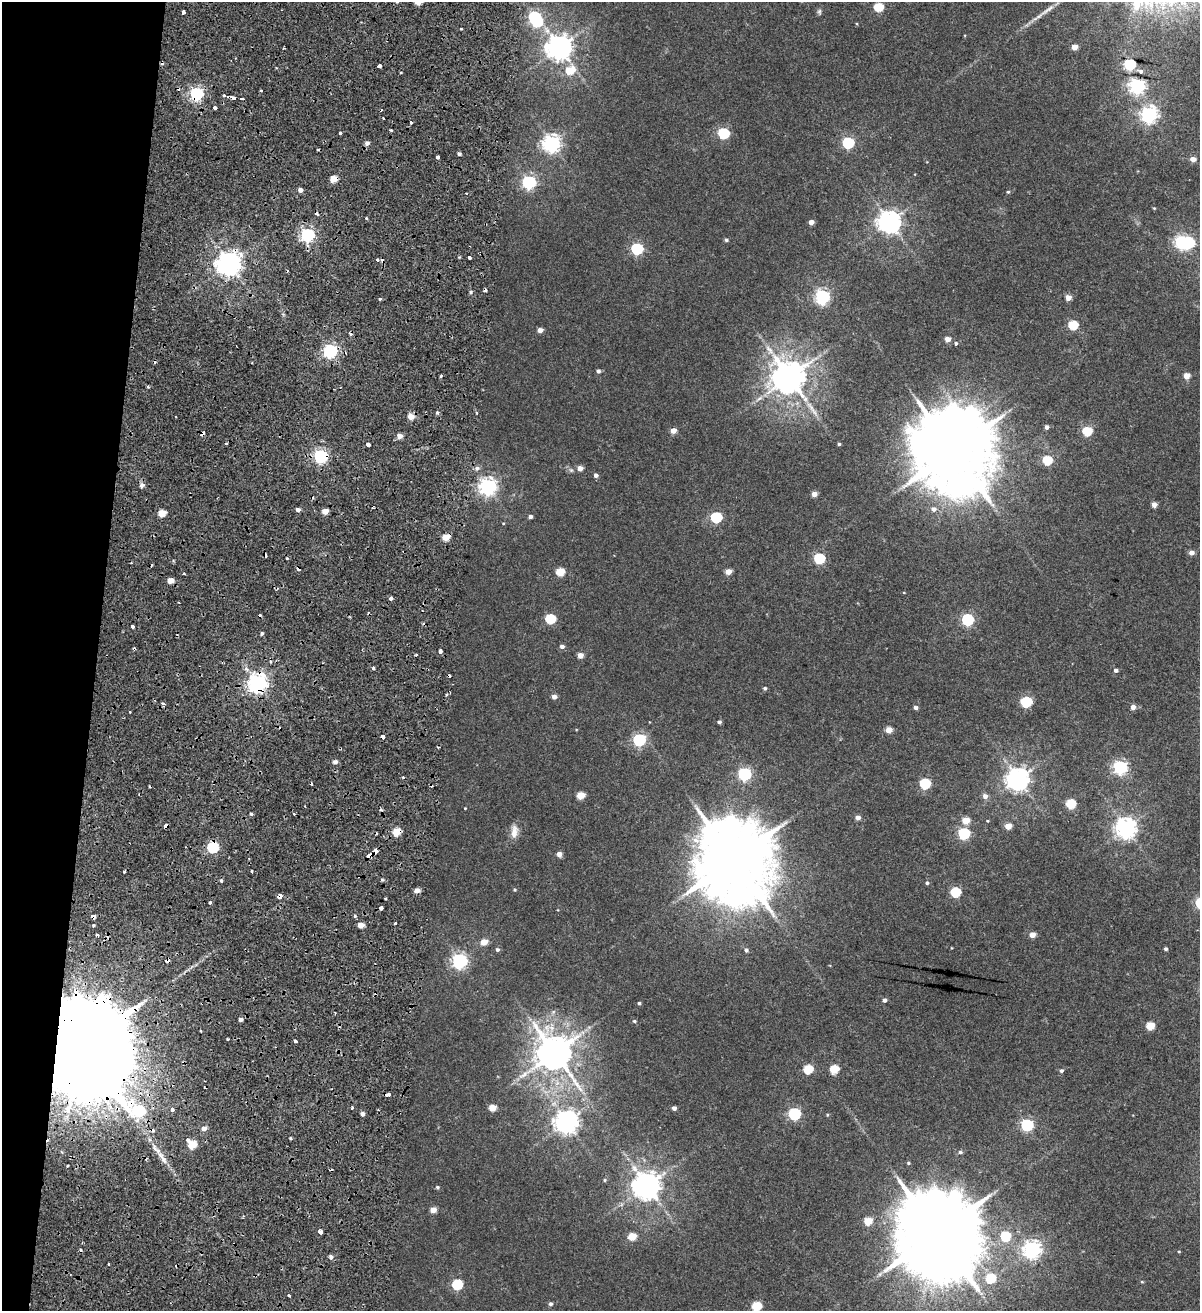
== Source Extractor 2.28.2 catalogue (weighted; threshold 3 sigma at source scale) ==
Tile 9 of 4 x 4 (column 1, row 3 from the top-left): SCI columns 293-1490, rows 1324-2632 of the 5438 x 5254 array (HDU 1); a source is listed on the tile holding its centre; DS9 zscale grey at full resolution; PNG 1202 x 1313 px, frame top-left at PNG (2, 2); no overlay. Shown black and unused: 8% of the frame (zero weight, under 2 of 4 exposures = <1% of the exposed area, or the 3 px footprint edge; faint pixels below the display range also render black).
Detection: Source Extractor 2.28.2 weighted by HDU 2 'WHT'; one run over the whole footprint, this tile lists its part. Background 0.00679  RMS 0.0025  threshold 0.0113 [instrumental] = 3 sigma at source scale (4.5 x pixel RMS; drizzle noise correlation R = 1.50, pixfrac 1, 0.0396/0.0396 arcsec/px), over >= 5 px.
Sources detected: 250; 4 inside a brighter object's white glare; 35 cosmic-ray / hot-pixel residue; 1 long thin detection or spike segment (spike, bleed or trail) — not listed; the other 210 listed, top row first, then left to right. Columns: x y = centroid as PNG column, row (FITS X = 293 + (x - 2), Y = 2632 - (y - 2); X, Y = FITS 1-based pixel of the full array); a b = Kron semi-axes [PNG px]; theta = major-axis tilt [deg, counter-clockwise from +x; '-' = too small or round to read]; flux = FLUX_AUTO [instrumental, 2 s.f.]
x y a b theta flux
878 7 5 5 - 8.8
1047 10 28 5 34 1.8
819 11 7 5 89 0.42
183 13 4 3 - 1.4
534 17 6 5 - 30
547 30 12 8 -49 1.4
559 47 8 8 - 220
1074 47 4 4 - 1.7
1130 64 6 5 - 21
379 66 4 3 - 3.9
570 70 6 6 - 5.6
1140 71 7 5 -21 0.61
1137 86 6 6 - 62
261 90 3 3 - 0.65
196 94 6 5 - 43
224 96 4 3 - 1.1
233 97 7 3 -6 3.1
241 98 5 3 - 2.2
215 108 3 3 - 1.6
1149 114 6 6 - 68
383 118 2 2 - 0.19
411 122 3 3 - 1.2
340 133 3 3 - 0.79
723 133 6 5 - 18
367 143 5 5 - 1
552 143 7 6 - 84
848 143 6 5 - 22
459 154 4 3 - 0.59
437 157 3 3 - 5.3
1193 159 5 4 - 1.7
333 179 5 4 - 4.8
529 182 6 6 - 41
300 190 4 4 - 1.1
1008 192 4 4 - 0.26
1154 208 4 3 - 0.18
366 218 3 3 - 0.92
811 222 4 4 - 1.4
889 222 7 7 - 170
307 235 6 5 - 43
726 240 4 4 - 0.39
1182 242 6 6 - 38
637 249 6 5 - 24
469 258 4 3 - 1.7
229 264 8 7 - 190
471 292 5 4 - 0.35
822 297 6 6 - 50
1068 298 4 4 - 2
380 299 3 3 - 0.34
1073 325 5 5 - 10
540 330 4 4 - 1.5
947 339 5 4 - 1.6
956 343 5 4 - 0.34
330 351 6 6 - 49
598 371 4 4 - 0.55
441 376 4 3 - 0.73
1187 376 4 4 - 2.6
789 377 10 9 - 450
437 413 5 4 - 0.41
411 416 5 4 - 3
1047 427 4 4 - 0.8
673 430 4 4 - 1.9
1087 431 5 5 - 10
202 434 4 4 - 2.5
399 436 4 4 - 1.7
226 443 3 3 - 0.37
839 444 3 3 - 0.32
368 445 4 3 - 7.6
953 451 21 18 -57 2300
320 456 6 6 - 46
1047 460 5 5 - 9.3
477 468 6 6 - 0.6
580 468 4 4 - 1.7
596 475 4 4 - 0.67
142 485 7 5 73 0.63
488 486 7 6 - 84
814 494 4 4 - 1.6
1154 505 5 5 - 1.3
934 509 6 6 - 0.95
298 510 4 4 - 0.9
325 511 4 4 - 2.5
161 513 5 4 - 4.2
530 517 4 4 - 0.65
716 517 6 5 - 17
503 523 4 3 - 0.15
446 537 5 4 - 4.3
1191 552 4 4 - 1.3
287 558 3 2 - 0.19
819 558 6 5 - 15
560 572 5 5 - 5.8
728 572 4 4 - 2.4
170 581 4 4 - 2.2
391 598 4 4 - 0.56
550 619 6 5 - 12
968 619 6 5 - 26
132 627 4 3 - 0.78
262 633 5 4 - 0.38
562 646 5 4 - 0.75
440 651 4 3 - 2.1
580 655 4 4 - 1.6
373 668 4 3 - 0.33
1116 670 4 4 - 0.72
258 683 7 7 - 120
765 688 4 4 - 0.41
446 694 4 4 - 0.42
554 697 5 4 - 1.2
1026 702 6 5 - 18
163 703 4 4 - 0.63
1133 707 5 4 - 1.2
916 708 4 4 - 0.75
719 722 4 4 - 0.46
889 730 5 4 - 2.9
382 737 4 3 - 1.9
639 740 6 6 - 30
335 762 5 4 - 0.86
1120 767 6 6 - 46
744 774 6 6 - 30
1018 779 8 7 - 160
925 784 6 5 - 17
581 795 5 5 - 4.3
985 796 6 5 - 1.1
1071 804 5 5 - 10
465 808 3 3 - 0.15
251 814 4 3 - 0.34
294 814 2 2 - 0.21
858 818 5 5 - 1.1
966 820 5 5 - 3.9
987 821 4 3 - 0.19
166 826 4 3 - 4.9
1008 826 5 4 - 2.8
1126 828 7 7 - 120
514 831 18 9 87 1.8
396 832 5 5 - 6.1
964 833 6 5 - 22
212 848 6 5 - 18
376 851 5 4 - 1.6
559 854 5 5 - 1.3
369 856 7 4 50 2.7
733 860 22 20 -69 2500
124 871 3 3 - 0.7
252 871 3 2 - 0.39
221 881 4 3 - 0.94
927 883 5 4 - 0.36
417 890 4 4 - 1.8
515 890 4 4 - 0.26
955 892 5 5 - 13
280 897 4 3 - 11
385 899 3 2 - 0.36
210 903 3 3 - 2.3
381 908 4 3 - 1.6
93 916 5 4 - 2.2
355 916 4 4 - 0.41
395 923 3 3 - 1.1
93 925 3 3 - 0.25
361 925 4 4 - 2
97 935 4 3 - 0.7
1032 935 4 4 - 2.1
484 942 5 4 - 3.1
1166 949 4 4 - 0.39
497 950 5 5 - 0.47
746 950 5 4 - 0.53
459 961 6 6 - 55
884 1000 4 4 - 0.62
639 1003 4 4 - 0.33
553 1012 6 5 - 0.44
241 1019 4 4 - 0.76
634 1021 5 4 - 0.28
1150 1026 5 5 - 5.7
200 1031 3 2 - 0.42
228 1039 2 2 - 0.31
295 1041 3 3 - 1.3
82 1046 31 22 -31 9300
554 1053 11 11 - 530
808 1069 5 5 - 8.1
834 1069 5 5 - 6.8
1061 1071 5 4 - 0.48
388 1094 5 3 - 1.5
352 1107 4 2 - 0.32
492 1108 5 4 - 3.6
674 1108 4 4 - 0.79
172 1110 4 3 - 1.1
362 1114 4 4 - 0.87
794 1114 6 6 - 29
567 1122 8 7 - 160
1027 1125 6 5 - 26
204 1128 5 5 - 1.3
290 1138 4 3 - 0.25
188 1140 4 3 - 2.2
192 1145 5 5 - 5.4
960 1152 5 4 - 0.36
908 1163 4 3 - 0.24
67 1166 3 3 - 0.86
605 1180 5 4 - 0.26
647 1186 8 8 - 270
437 1187 5 5 - 0.34
433 1210 5 4 - 2
868 1221 5 5 - 4.6
320 1232 4 3 - 1.6
937 1233 24 21 -40 3600
1005 1236 6 5 - 9.4
632 1237 5 5 - 4.9
1032 1249 7 6 - 85
1179 1252 4 3 - 0.2
331 1257 5 5 - 0.74
109 1264 3 2 - 0.2
990 1278 6 5 - 9.3
1142 1282 5 3 - 0.19
457 1285 6 5 - 13
289 1295 3 3 - 0.75
550 1304 5 4 - 0.5
756 1306 6 5 - 7.9
Overlapping masked pixels (flux is a lower limit): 17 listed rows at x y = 196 94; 233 97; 333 179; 202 434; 320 456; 446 537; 258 683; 382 737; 166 826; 396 832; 212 848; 376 851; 369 856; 280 897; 93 916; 82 1046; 388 1094
Isophote crosses this tile's border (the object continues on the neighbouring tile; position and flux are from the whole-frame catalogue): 1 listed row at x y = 756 1306